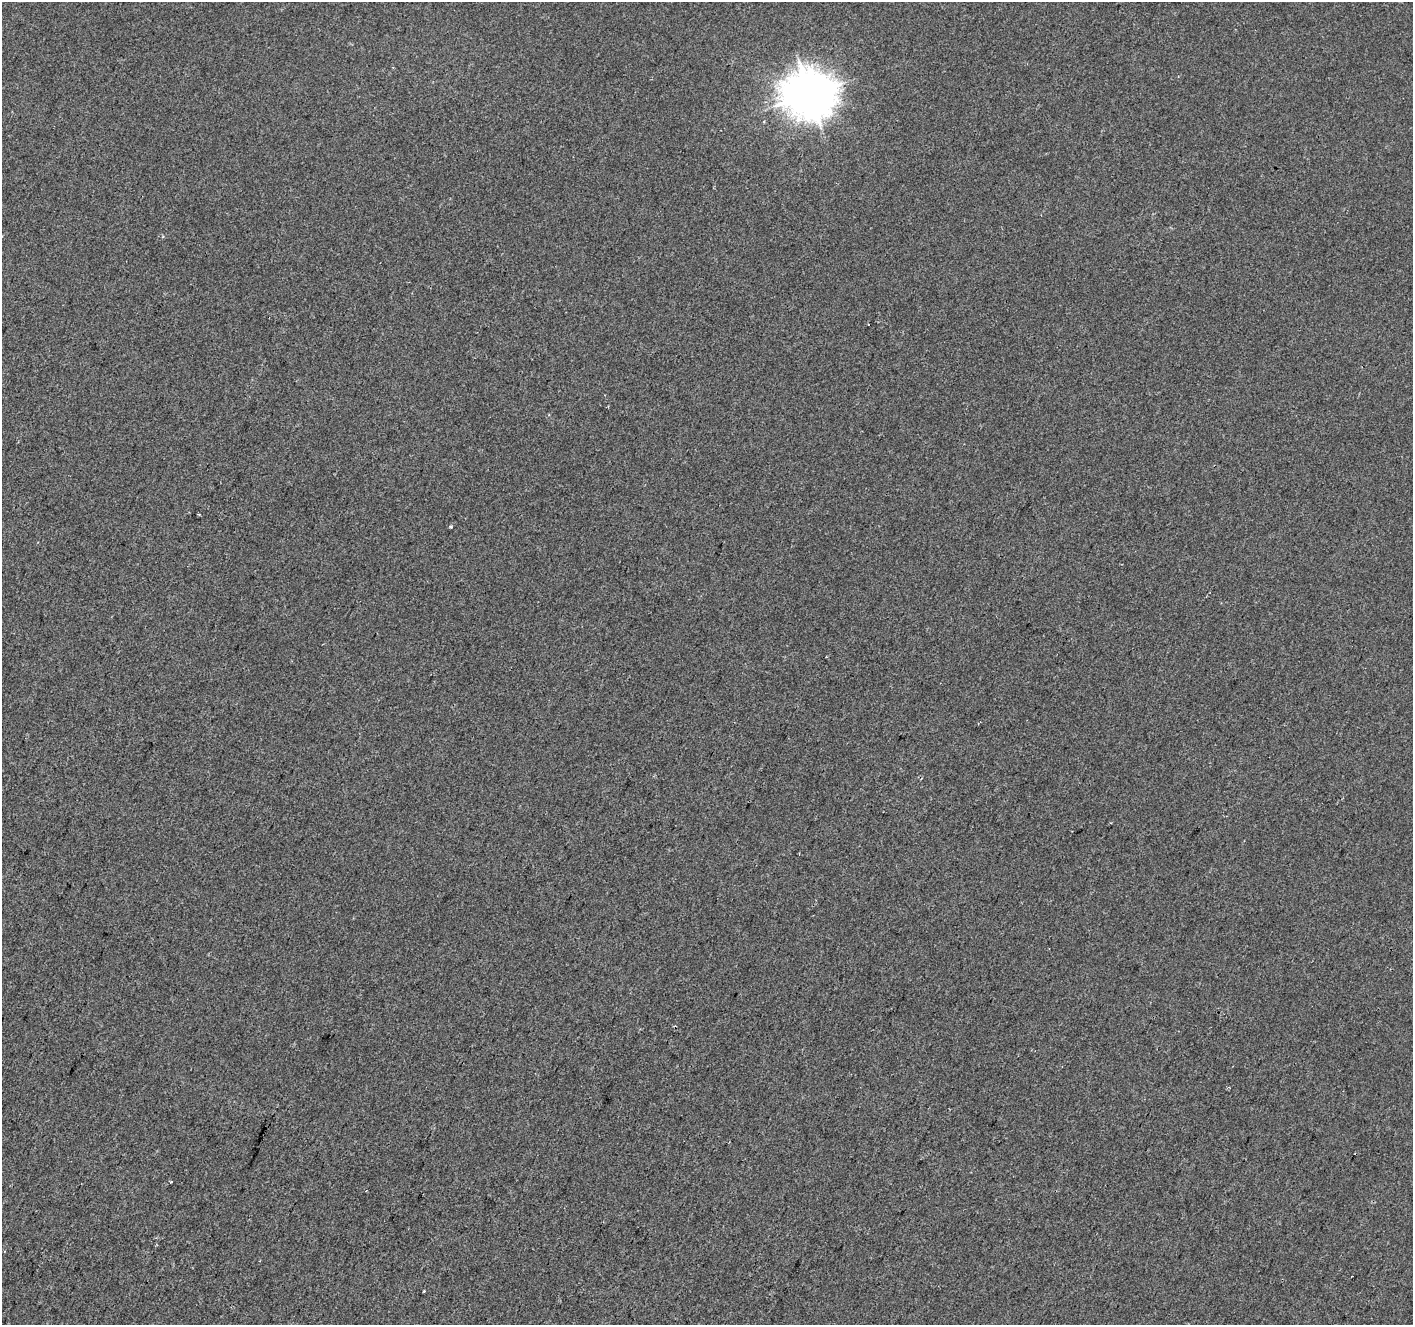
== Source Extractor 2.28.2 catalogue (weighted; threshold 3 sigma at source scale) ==
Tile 7 of 4 x 4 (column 3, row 2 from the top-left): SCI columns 2828-4238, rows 2917-4239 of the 5648 x 5767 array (HDU 1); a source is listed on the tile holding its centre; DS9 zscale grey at full resolution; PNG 1415 x 1327 px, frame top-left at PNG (2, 2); no overlay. Shown black and unused: <1% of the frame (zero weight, under 2 of 3 exposures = <1% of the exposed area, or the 3 px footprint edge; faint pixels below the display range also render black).
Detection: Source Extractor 2.28.2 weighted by HDU 2 'WHT'; one run over the whole footprint, this tile lists its part. Background 6.98e-04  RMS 0.0057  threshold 0.0258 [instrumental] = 3 sigma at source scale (4.5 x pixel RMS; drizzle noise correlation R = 1.50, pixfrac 1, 0.0396/0.0396 arcsec/px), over >= 5 px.
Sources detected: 5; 1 cosmic-ray / hot-pixel residue — not listed; the other 4 listed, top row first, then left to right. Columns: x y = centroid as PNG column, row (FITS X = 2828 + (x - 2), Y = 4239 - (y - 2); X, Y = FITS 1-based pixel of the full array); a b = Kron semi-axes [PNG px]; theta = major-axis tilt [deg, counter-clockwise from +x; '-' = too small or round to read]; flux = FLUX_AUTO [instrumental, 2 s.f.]
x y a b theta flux
810 94 16 15 - 1500
450 526 4 4 - 0.69
171 1182 3 3 - 2
424 1291 3 2 - 0.64